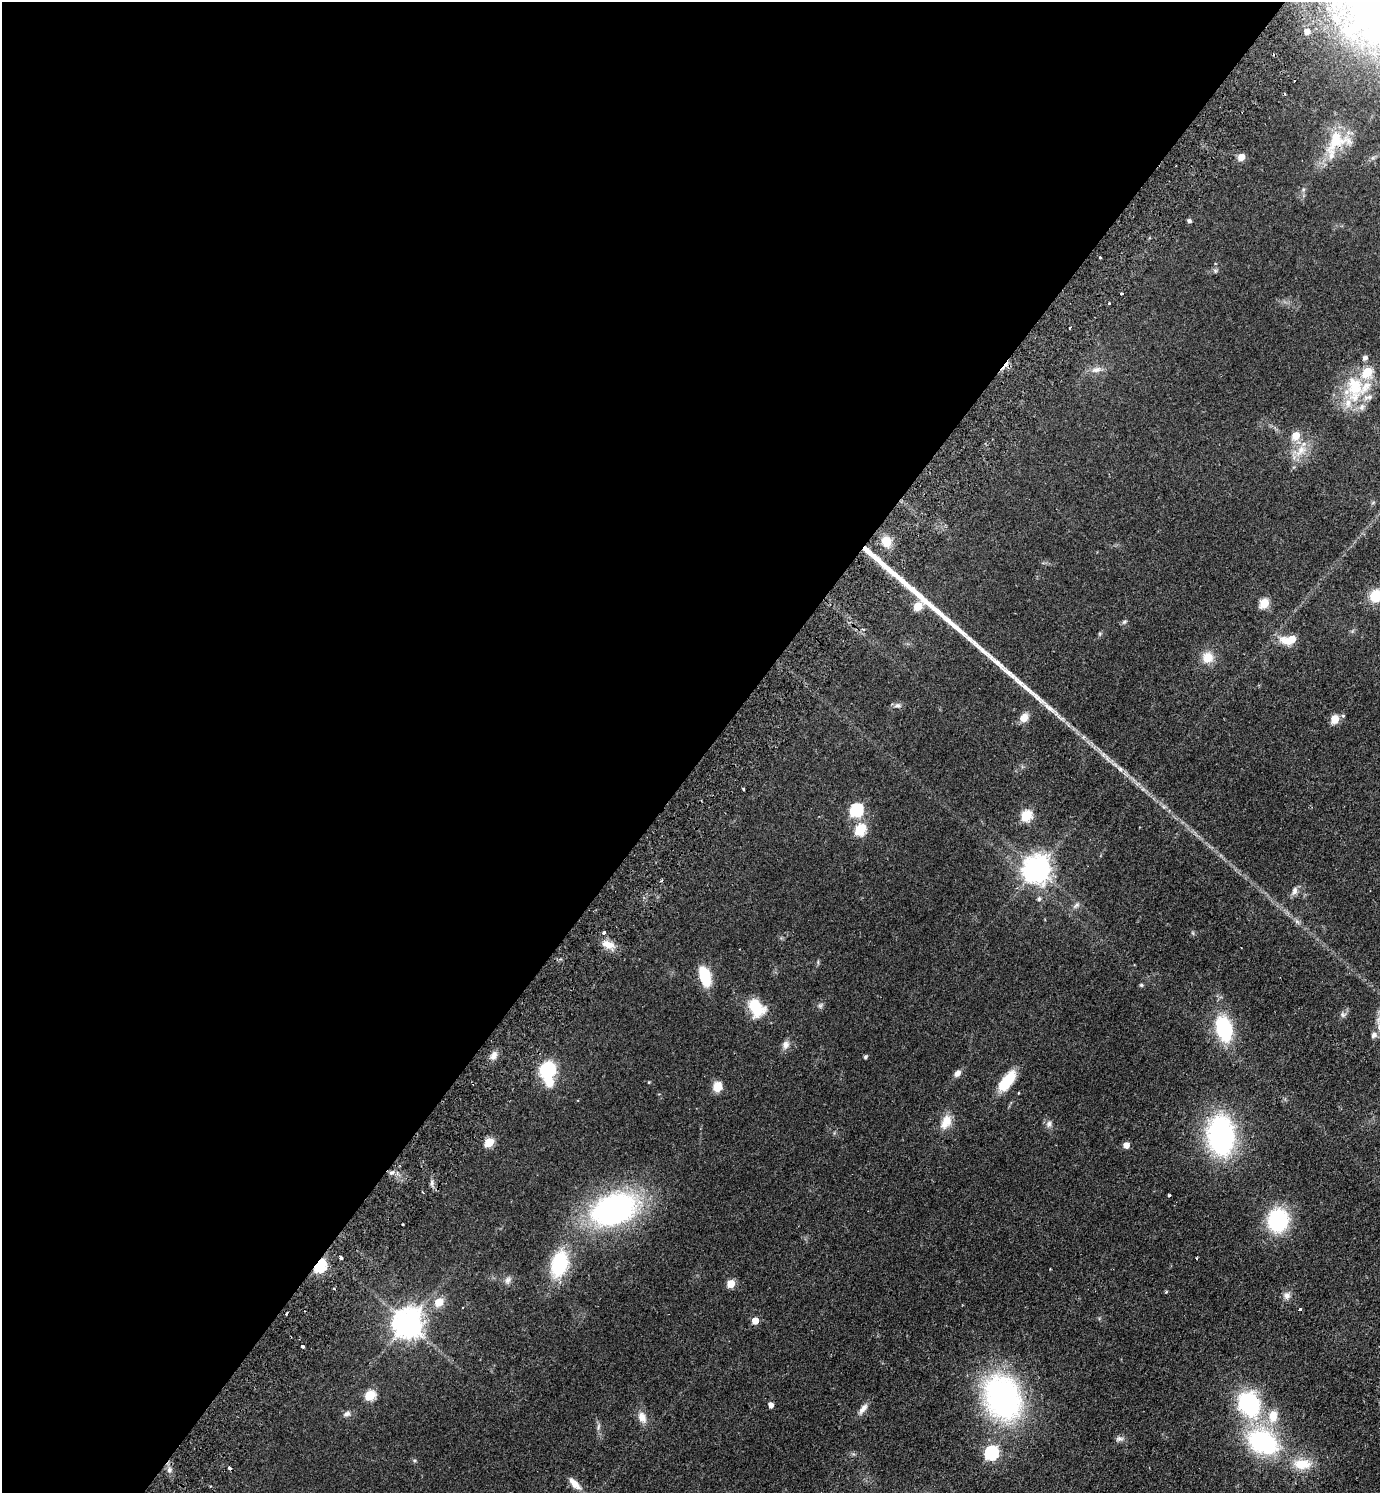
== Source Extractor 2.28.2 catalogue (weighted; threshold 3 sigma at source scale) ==
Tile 5 of 4 x 4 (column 1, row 2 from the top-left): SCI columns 343-1720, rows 3024-4514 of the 6059 x 6046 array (HDU 1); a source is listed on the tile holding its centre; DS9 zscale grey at full resolution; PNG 1382 x 1495 px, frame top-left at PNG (2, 2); no overlay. Shown black and unused: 52% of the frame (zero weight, under 2 of 3 exposures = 3% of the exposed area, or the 3 px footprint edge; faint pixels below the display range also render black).
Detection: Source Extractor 2.28.2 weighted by HDU 2 'WHT'; one run over the whole footprint, this tile lists its part. Background 0.0488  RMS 0.0049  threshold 0.0222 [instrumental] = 3 sigma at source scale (4.5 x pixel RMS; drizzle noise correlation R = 1.50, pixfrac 1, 0.05/0.05 arcsec/px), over >= 5 px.
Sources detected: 103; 4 cosmic-ray / hot-pixel residue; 1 long thin detection or spike segment (spike, bleed or trail) — not listed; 7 inside a brighter listed object's ellipse — not listed separately; the other 91 listed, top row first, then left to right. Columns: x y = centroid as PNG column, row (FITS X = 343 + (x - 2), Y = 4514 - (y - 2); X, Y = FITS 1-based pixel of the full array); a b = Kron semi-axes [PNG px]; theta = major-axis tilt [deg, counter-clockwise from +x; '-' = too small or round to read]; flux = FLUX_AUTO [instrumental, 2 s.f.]
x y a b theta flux
1355 27 3 3 - 0.88
1307 31 6 6 - 3.6
1336 140 39 28 25 22
1241 157 6 6 - 4.9
1189 221 4 4 - 1.3
1100 257 3 3 - 0.67
1215 271 6 6 - 0.85
1122 294 3 3 - 1.1
1109 303 3 3 - 0.59
1365 358 5 5 - 1.6
1096 370 13 7 17 2.9
1355 386 31 27 -80 25
1296 435 6 6 - 9.9
1301 451 20 11 50 7.4
886 542 13 11 -63 7.1
1376 596 11 11 - 12
1264 603 5 5 - 24
918 606 6 5 - 17
1124 622 8 5 30 0.83
1292 639 6 6 - 8.3
1285 640 17 10 -33 5.5
1208 657 13 12 - 6.8
897 705 10 7 -11 1.5
1343 716 5 5 - 0.72
1024 718 11 9 61 4.2
1335 719 5 5 - 15
743 789 3 2 - 0.55
856 810 7 6 - 59
1026 816 6 5 - 37
860 830 6 5 - 36
1037 869 9 9 - 520
1294 891 11 7 78 2
1039 899 6 5 - 0.95
1076 905 10 5 43 1.4
604 933 5 4 - 0.68
608 944 17 9 -18 5.2
705 976 21 10 -74 16
1141 985 5 5 - 0.63
820 1006 7 6 - 1.1
756 1008 22 15 -56 15
1343 1015 8 5 15 1.2
1379 1027 11 7 82 2.5
1224 1029 18 12 -74 44
1374 1035 8 7 - 1.7
786 1045 13 8 67 2.5
493 1055 11 8 57 2.9
865 1057 4 3 - 0.9
547 1070 16 13 57 25
957 1073 9 7 50 2.3
1007 1081 25 11 52 14
649 1082 3 3 - 0.44
717 1087 11 9 82 6.3
946 1122 19 12 64 6.4
1049 1124 10 7 73 1.9
1221 1135 40 24 -85 89
489 1143 6 5 - 19
1126 1145 5 4 - 5.3
391 1173 8 6 13 1.7
432 1183 8 4 82 1.2
1169 1195 3 3 - 0.97
614 1209 42 27 21 120
1278 1220 16 14 76 53
341 1257 3 3 - 2
1196 1258 3 2 - 0.48
559 1264 23 14 74 32
319 1266 6 5 - 61
508 1280 10 8 56 1.9
731 1284 5 5 - 12
1166 1292 4 3 - 0.46
1287 1295 9 9 - 2.3
439 1302 13 10 38 5.3
1300 1309 4 3 - 0.41
287 1314 3 3 - 0.88
755 1321 5 5 - 6.6
407 1323 9 9 - 690
303 1346 3 3 - 1.6
370 1395 6 5 - 27
1002 1397 48 37 -68 110
1249 1404 28 21 -66 48
771 1405 4 4 - 3.2
863 1409 17 7 51 2.8
347 1414 10 7 26 1.8
1273 1416 18 13 83 9.1
642 1417 16 10 -64 4.2
598 1427 11 5 78 1.3
1119 1438 11 7 8 1.6
1263 1442 30 21 -27 63
991 1453 7 6 - 77
1302 1464 26 15 -3 11
169 1470 7 6 - 1.7
575 1484 19 7 -45 4.1
Overlapping masked pixels (flux is a lower limit): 2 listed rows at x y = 1336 140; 319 1266
Isophote crosses this tile's border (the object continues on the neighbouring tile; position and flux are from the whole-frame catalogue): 2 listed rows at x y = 1376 596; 1379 1027